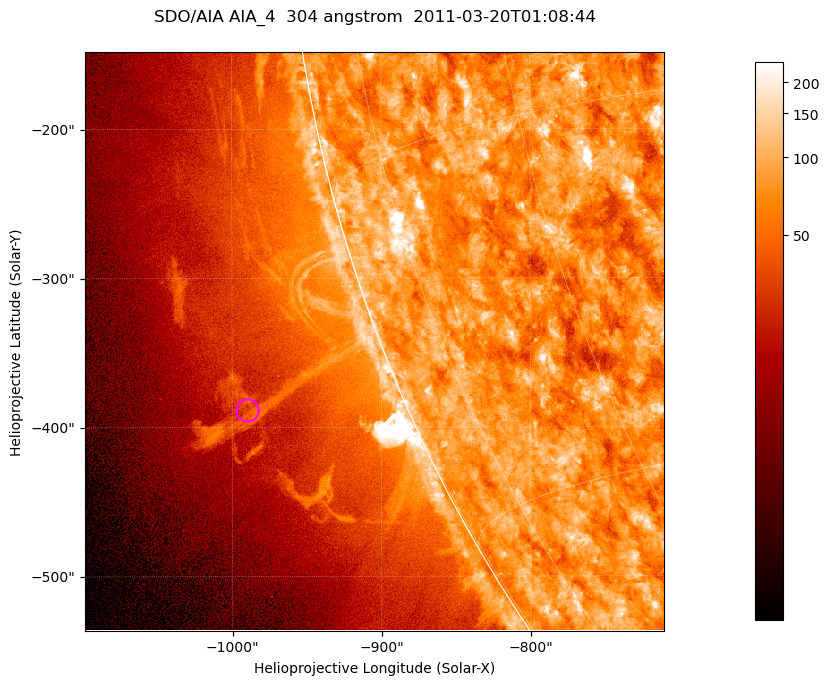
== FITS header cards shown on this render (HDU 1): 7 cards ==
TELESCOP= 'SDO/AIA '           / For AIA: SDO/AIA
INSTRUME= 'AIA_4   '           / For AIA: AIA_ATA1, AIA_ATA2, AIA_ATA3 or AIA_AT
WAVELNTH=                  304 / [angstrom] Wavelength
WAVEUNIT= 'angstrom'           / Wavelength unit: angstrom
DATE-OBS= '2011-03-20T01:08:44.123' / [ISO] Date when observation started; ISO 8
CTYPE1  = 'HPLN-TAN'           / CTYPE1; Typically HPLN
CTYPE2  = 'HPLT-TAN'           / CTYPE2; Typically HPLT

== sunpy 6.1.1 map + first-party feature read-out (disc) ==
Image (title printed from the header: SDO/AIA AIA_4  304 angstrom  2011-03-20T01:08:44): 647 x 647 px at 0.6 arcsec/px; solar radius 964 arcsec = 1606 px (partial field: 2.4% of the solar disc is inside the frame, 47% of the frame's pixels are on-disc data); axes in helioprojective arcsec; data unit not stated in the header (colour bar unlabelled)
Orientation: roll -0.132 deg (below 1 deg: not rotated)
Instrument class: DISC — disc imager (sunpy class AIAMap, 304 A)
Bright regions (active regions / flare kernels): reference = the on-disc median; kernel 5 px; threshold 5 sigma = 119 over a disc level ~75.6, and >= 1.15x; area >= 418 px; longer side >= 8 px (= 4.8 arcsec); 0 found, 0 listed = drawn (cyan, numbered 1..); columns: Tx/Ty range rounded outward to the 2 arcsec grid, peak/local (2 s.f.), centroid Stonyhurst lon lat
Off-limb structures (1.02-1.3 R_sun): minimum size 209 px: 6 found; the strongest spans PA ~110 deg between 1.03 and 1.16 R_sun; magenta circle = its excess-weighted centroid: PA ~110 deg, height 1.1 R_sun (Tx ~-990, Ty ~-388 arcsec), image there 1.5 x the reference